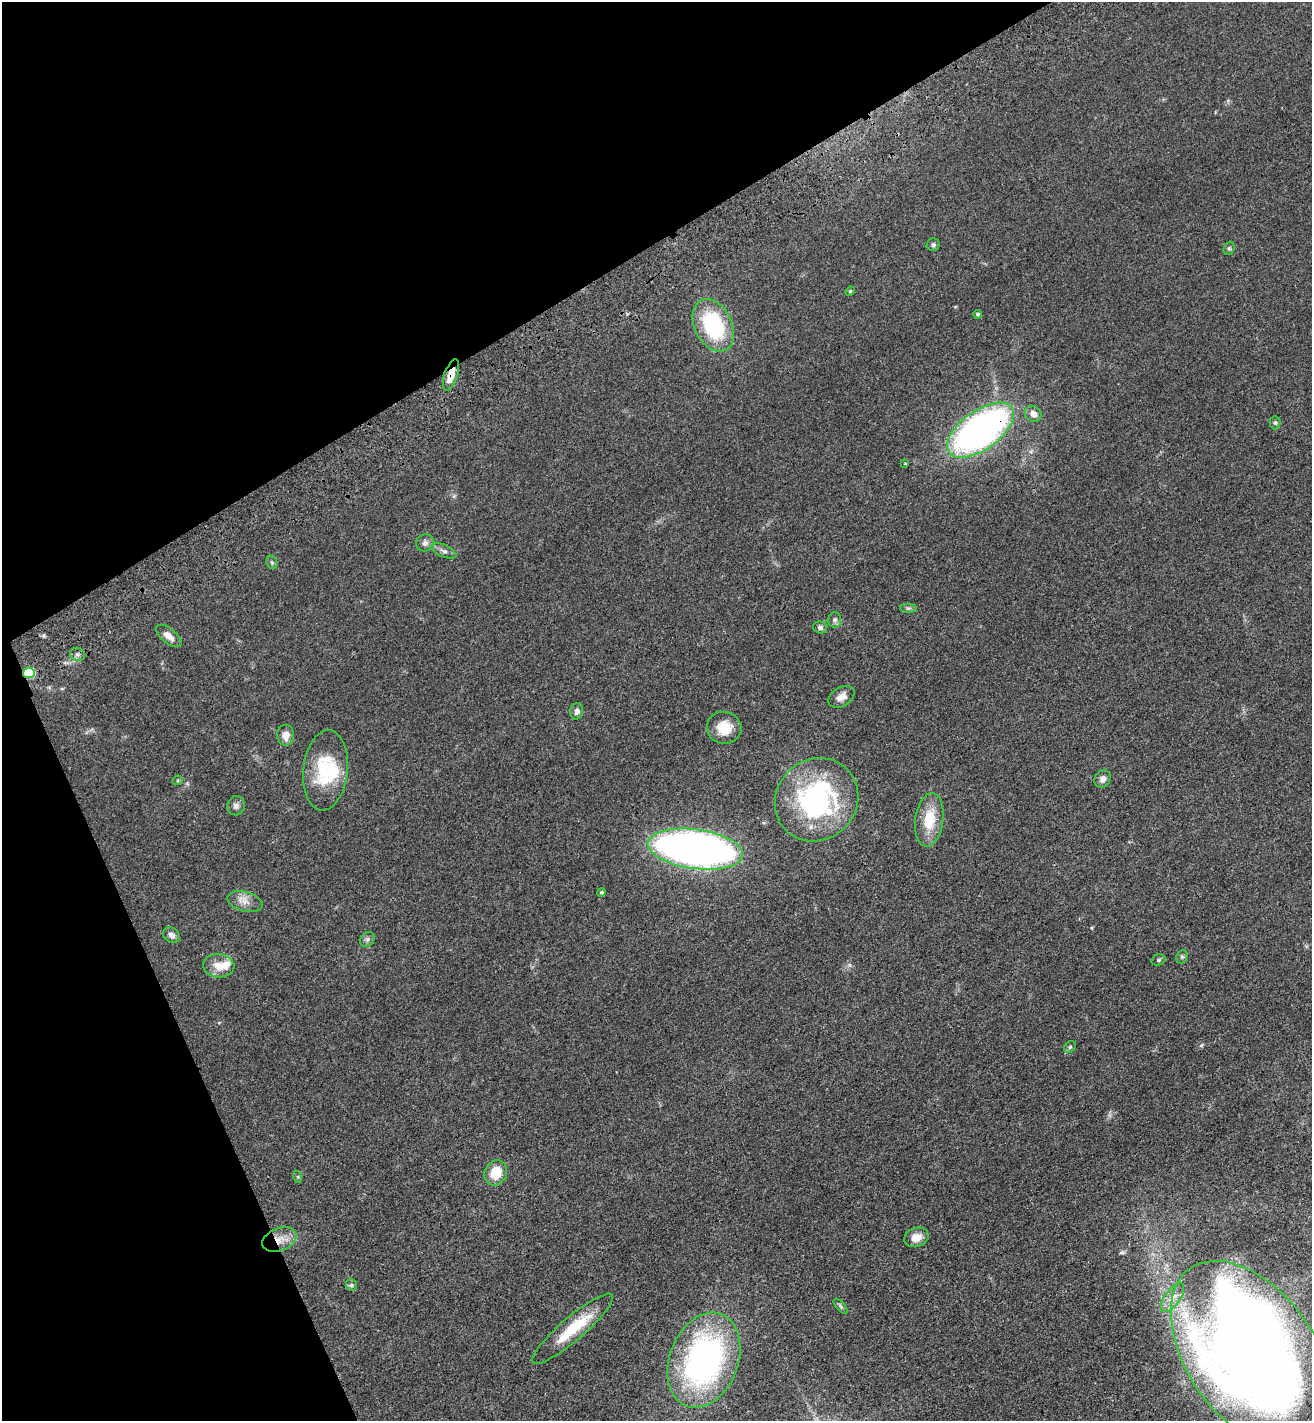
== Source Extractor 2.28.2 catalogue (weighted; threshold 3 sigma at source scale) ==
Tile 5 of 4 x 4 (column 1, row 2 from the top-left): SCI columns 354-1663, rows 2947-4365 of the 5817 x 5892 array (HDU 1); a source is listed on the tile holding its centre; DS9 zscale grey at full resolution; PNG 1314 x 1423 px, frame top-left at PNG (2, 2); each listed source drawn as its Kron ellipse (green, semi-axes under 4 px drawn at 4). Shown black and unused: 26% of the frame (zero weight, under 3 of 4 exposures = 6% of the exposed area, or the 3 px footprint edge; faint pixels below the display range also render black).
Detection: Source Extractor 2.28.2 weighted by HDU 2 'WHT'; one run over the whole footprint, this tile lists its part. Background 0.0553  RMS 0.0058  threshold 0.0261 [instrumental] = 3 sigma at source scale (4.5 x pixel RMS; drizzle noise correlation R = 1.50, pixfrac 1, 0.05/0.05 arcsec/px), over >= 5 px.
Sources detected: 52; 2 inside a brighter object's white glare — neither listed nor drawn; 2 inside a brighter listed object's ellipse — not listed separately; the other 48 listed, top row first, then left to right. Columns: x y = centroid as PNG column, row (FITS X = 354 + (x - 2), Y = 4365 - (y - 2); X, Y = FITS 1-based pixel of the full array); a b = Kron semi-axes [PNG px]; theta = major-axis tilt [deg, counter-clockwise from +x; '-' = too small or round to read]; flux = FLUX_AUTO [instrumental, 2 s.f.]
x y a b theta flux
933 245 6 6 - 1.2
1229 248 7 5 68 0.93
850 291 5 4 - 0.59
978 314 4 4 - 1.2
713 325 28 18 -64 48
451 375 16 6 71 7.6
1033 414 9 7 -40 4
1275 423 7 5 -90 1.1
980 430 38 19 36 220
905 463 3 3 - 0.53
425 543 9 8 - 2.3
444 551 13 6 -24 2.1
272 562 7 5 -68 0.88
908 608 8 4 -1 1.1
834 620 7 6 - 1.8
820 627 7 6 - 1.6
169 636 15 7 -39 4.1
77 654 7 6 - 1.6
29 673 6 5 - 29
841 697 14 9 32 4.7
577 711 8 6 78 2.1
724 728 17 16 - 12
286 735 10 8 -90 4.6
325 770 40 22 84 32
1103 779 9 7 54 3
177 780 5 5 - 0.77
817 800 43 40 44 99
236 806 9 9 - 2.2
929 820 27 14 82 18
695 849 48 19 -8 330
601 892 4 4 - 0.71
245 902 18 9 -15 5.1
171 935 9 7 -35 2.8
367 939 8 6 47 1.6
1182 957 7 5 69 1.1
1158 960 7 5 17 1
219 966 16 11 -5 7.4
1070 1047 6 5 - 0.95
496 1173 13 11 64 12
298 1177 6 4 -72 0.63
916 1237 12 9 20 6
279 1240 18 11 21 7.3
351 1285 6 5 - 1
1172 1298 17 7 54 4.9
841 1306 9 4 -50 0.99
573 1329 52 12 40 23
1252 1355 107 64 -55 880
704 1360 49 34 69 160
Overlapping masked pixels (flux is a lower limit): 5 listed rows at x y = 451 375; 980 430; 29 673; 279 1240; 1252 1355